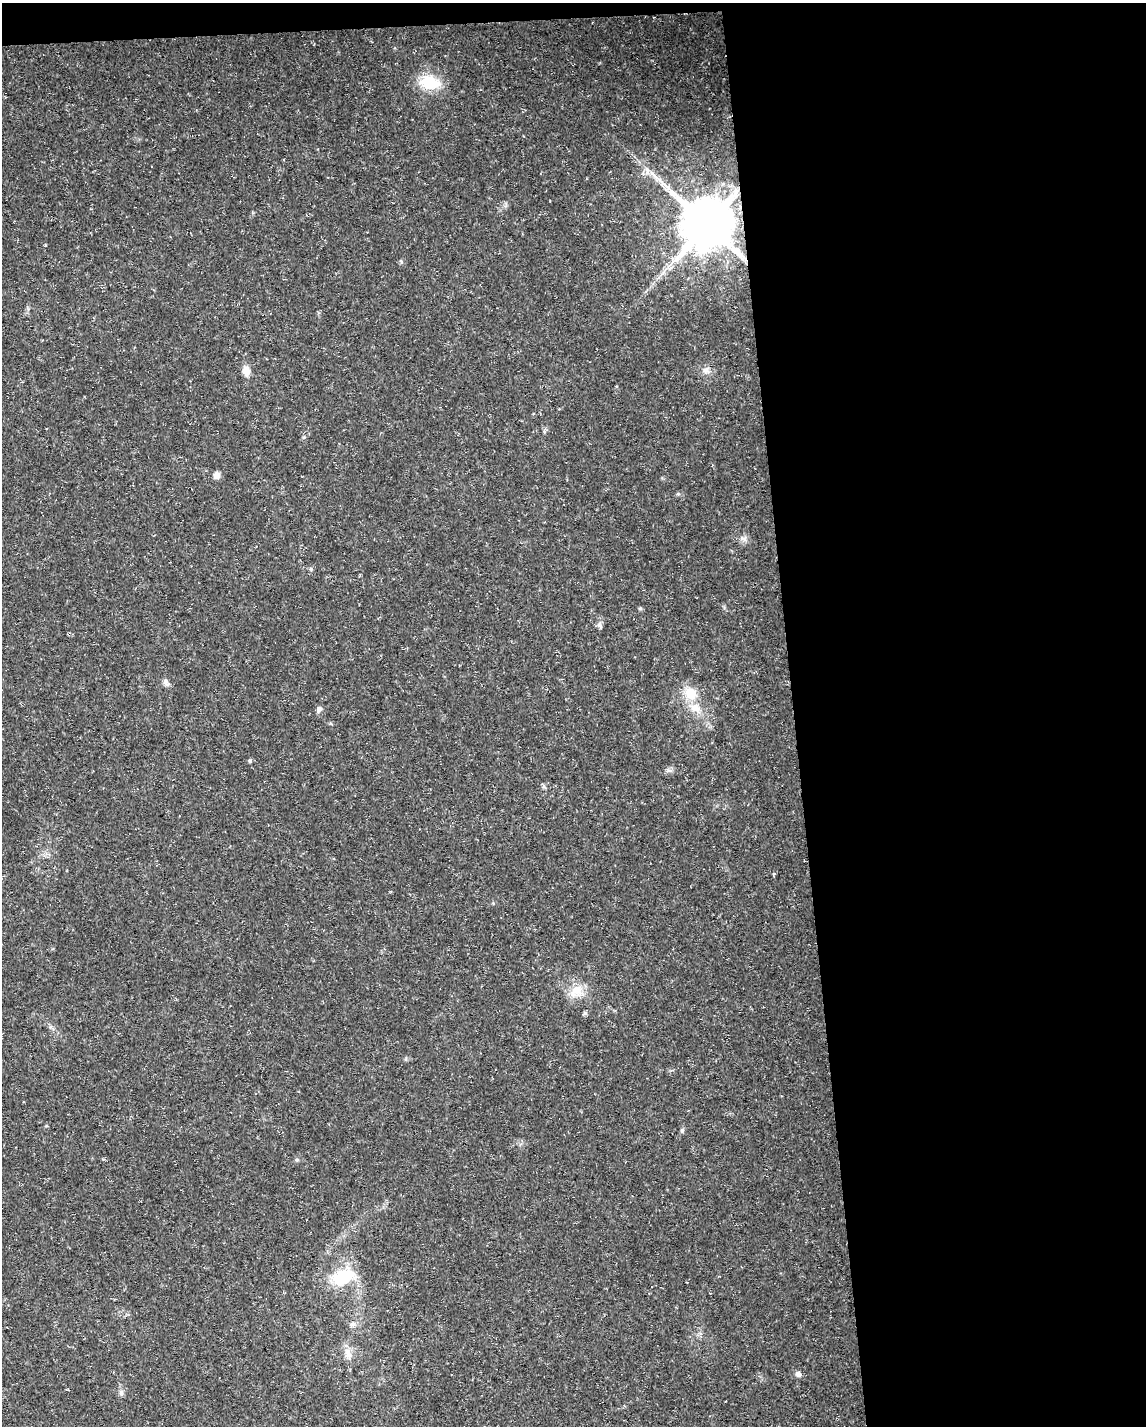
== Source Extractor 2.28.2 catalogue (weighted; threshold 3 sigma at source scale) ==
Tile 4 of 4 x 3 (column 4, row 1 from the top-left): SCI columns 3431-4574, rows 2901-4324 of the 4574 x 4333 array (HDU 1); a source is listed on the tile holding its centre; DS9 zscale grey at full resolution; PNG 1148 x 1428 px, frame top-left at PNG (2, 3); no overlay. Shown black and unused: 32% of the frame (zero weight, under 3 of 5 exposures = <1% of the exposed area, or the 3 px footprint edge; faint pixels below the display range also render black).
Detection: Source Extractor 2.28.2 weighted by HDU 2 'WHT'; one run over the whole footprint, this tile lists its part. Background 0.0165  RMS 0.0022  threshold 0.01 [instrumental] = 3 sigma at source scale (4.5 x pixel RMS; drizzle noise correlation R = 1.50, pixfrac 1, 0.0396/0.0396 arcsec/px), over >= 5 px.
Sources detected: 22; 1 inside a brighter listed object's ellipse — not listed separately; the other 21 listed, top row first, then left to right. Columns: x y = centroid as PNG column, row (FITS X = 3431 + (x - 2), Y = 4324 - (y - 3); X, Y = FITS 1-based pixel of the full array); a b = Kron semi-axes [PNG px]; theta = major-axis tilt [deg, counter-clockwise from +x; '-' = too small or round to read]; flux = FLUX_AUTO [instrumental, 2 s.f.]
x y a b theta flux
429 82 22 15 -15 7.9
707 224 15 14 - 1400
45 245 4 3 - 0.28
706 370 9 8 - 1
246 371 12 9 -74 1.8
217 476 8 7 - 1.2
311 569 6 3 -71 0.29
600 625 9 6 -61 0.65
166 683 11 6 -62 0.82
691 693 18 16 -48 4.4
319 709 8 6 48 0.7
250 761 5 5 - 0.37
577 990 19 15 -30 3.9
585 1013 5 4 - 0.55
682 1130 6 5 - 0.35
297 1160 6 4 0 0.32
343 1277 26 16 24 9.8
353 1324 8 7 - 0.75
348 1353 18 8 -73 1.9
798 1374 8 6 -44 0.85
121 1393 8 6 -70 0.61
Overlapping masked pixels (flux is a lower limit): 1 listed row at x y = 707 224
Unlisted compact peaks at least as high as the median listed source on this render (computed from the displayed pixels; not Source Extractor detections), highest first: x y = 304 437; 640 608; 678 494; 401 262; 742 538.